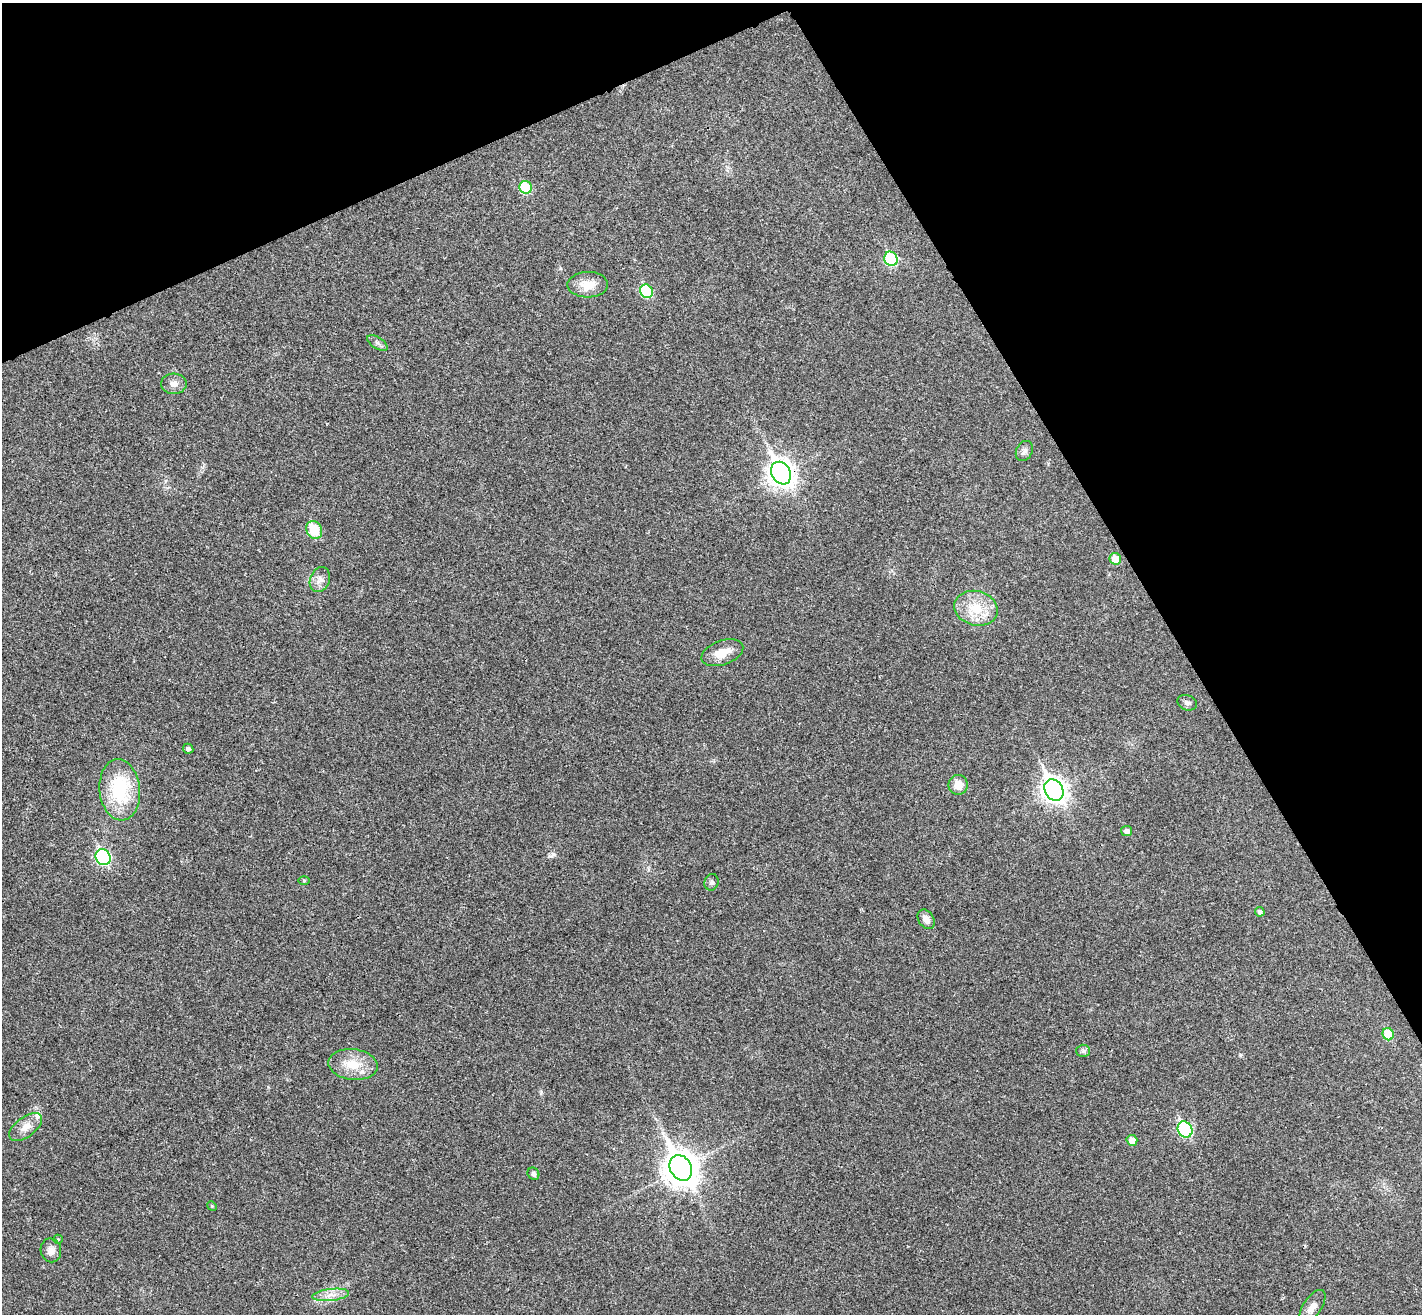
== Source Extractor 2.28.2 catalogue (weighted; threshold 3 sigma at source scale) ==
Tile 3 of 4 x 4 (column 3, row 1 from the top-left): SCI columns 2886-4305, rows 4119-5430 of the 5773 x 5744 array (HDU 1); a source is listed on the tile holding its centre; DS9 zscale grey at full resolution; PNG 1424 x 1316 px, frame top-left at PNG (2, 3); each listed source drawn as its Kron ellipse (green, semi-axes under 4 px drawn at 4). Shown black and unused: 25% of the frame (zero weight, under 3 of 4 exposures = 5% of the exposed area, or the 3 px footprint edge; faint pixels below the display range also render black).
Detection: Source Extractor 2.28.2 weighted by HDU 2 'WHT'; one run over the whole footprint, this tile lists its part. Background 0.0436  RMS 0.0048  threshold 0.0217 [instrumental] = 3 sigma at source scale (4.5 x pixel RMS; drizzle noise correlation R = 1.50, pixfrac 1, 0.05/0.05 arcsec/px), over >= 5 px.
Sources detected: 38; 1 inside a brighter listed object's ellipse — not listed separately; the other 37 listed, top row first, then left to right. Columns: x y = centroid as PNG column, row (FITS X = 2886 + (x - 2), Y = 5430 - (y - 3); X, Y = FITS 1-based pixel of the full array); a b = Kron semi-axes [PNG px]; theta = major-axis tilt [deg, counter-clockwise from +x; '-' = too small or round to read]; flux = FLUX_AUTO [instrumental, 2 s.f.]
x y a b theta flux
526 187 6 6 - 24
891 259 7 6 - 35
588 285 20 13 1 7.9
646 291 7 6 - 26
377 343 11 5 -33 1.5
174 384 13 10 -2 3.3
1024 451 10 8 62 1.9
781 473 12 9 -60 410
314 530 9 7 -59 12
1115 559 6 5 - 8.8
320 580 13 9 67 3.1
976 608 22 17 -15 14
722 653 22 12 20 7.1
1187 703 10 7 -23 1.7
188 749 5 4 - 1.4
958 785 10 9 - 5.6
120 790 31 20 -84 32
1054 790 11 9 -61 360
1126 831 5 5 - 2.1
103 857 8 7 - 65
304 880 6 4 1 0.62
711 882 8 7 - 1.4
1260 912 5 4 - 1.5
926 919 10 7 -57 3.4
1388 1034 6 5 - 14
1083 1051 6 6 - 1.1
353 1064 25 15 -6 11
26 1127 19 10 37 5
1185 1129 8 7 - 55
1132 1140 5 5 - 4.6
681 1168 13 10 -60 900
533 1174 6 5 - 1.4
212 1206 5 4 - 0.44
58 1239 5 4 - 0.58
51 1250 12 10 -79 3.1
331 1295 19 6 7 3.9
1312 1307 19 9 56 4.7
Overlapping masked pixels (flux is a lower limit): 1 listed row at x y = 781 473
Unlisted compact peaks at least as high as the median listed source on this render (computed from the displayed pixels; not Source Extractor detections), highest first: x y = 553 854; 541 1092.